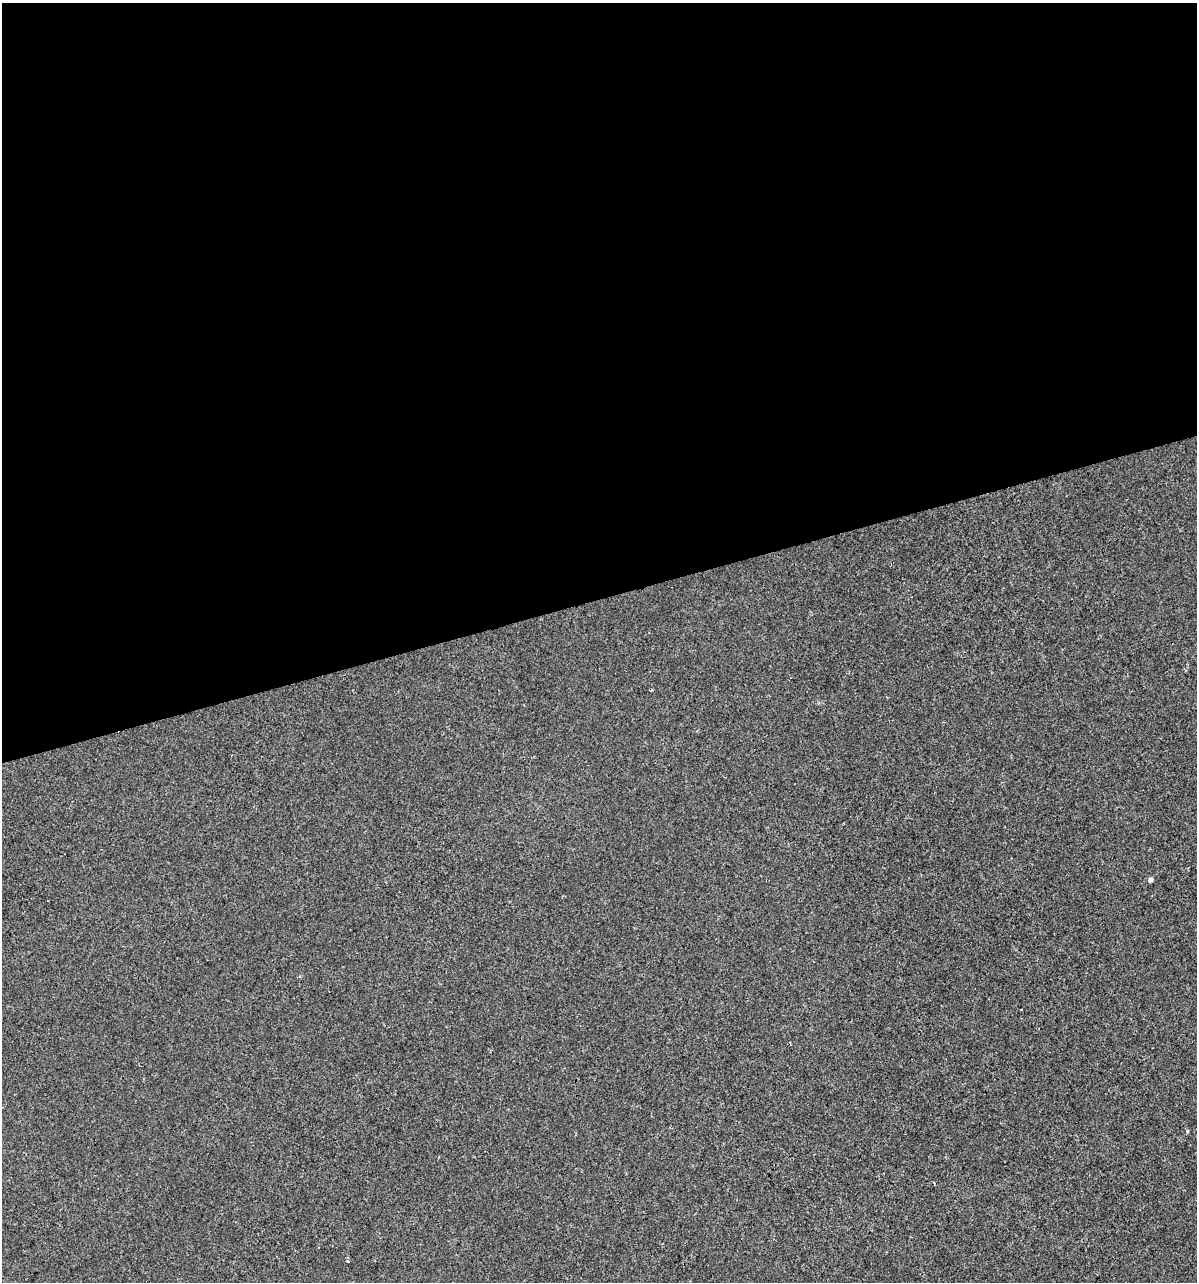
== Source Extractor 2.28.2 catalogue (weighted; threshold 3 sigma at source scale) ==
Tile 2 of 4 x 4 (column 2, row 1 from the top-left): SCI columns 1290-2484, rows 3843-5122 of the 4919 x 5122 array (HDU 1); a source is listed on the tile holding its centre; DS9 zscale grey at full resolution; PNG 1199 x 1284 px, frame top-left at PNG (2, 3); no overlay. Shown black and unused: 47% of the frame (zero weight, under 2 of 3 exposures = <1% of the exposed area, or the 3 px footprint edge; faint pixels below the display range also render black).
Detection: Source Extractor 2.28.2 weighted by HDU 2 'WHT'; one run over the whole footprint, this tile lists its part. Background 1.48e-04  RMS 0.0042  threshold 0.019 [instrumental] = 3 sigma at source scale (4.5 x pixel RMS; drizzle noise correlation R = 1.50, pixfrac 1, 0.0396/0.0396 arcsec/px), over >= 5 px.
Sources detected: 4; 1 cosmic-ray / hot-pixel residue — not listed; the other 3 listed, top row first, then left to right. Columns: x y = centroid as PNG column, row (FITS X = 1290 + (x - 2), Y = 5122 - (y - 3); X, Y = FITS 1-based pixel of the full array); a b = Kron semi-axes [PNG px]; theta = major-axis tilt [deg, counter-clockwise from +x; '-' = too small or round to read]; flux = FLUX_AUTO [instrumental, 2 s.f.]
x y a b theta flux
1151 880 4 4 - 1.6
1187 1131 4 4 - 0.48
347 1261 4 3 - 0.73